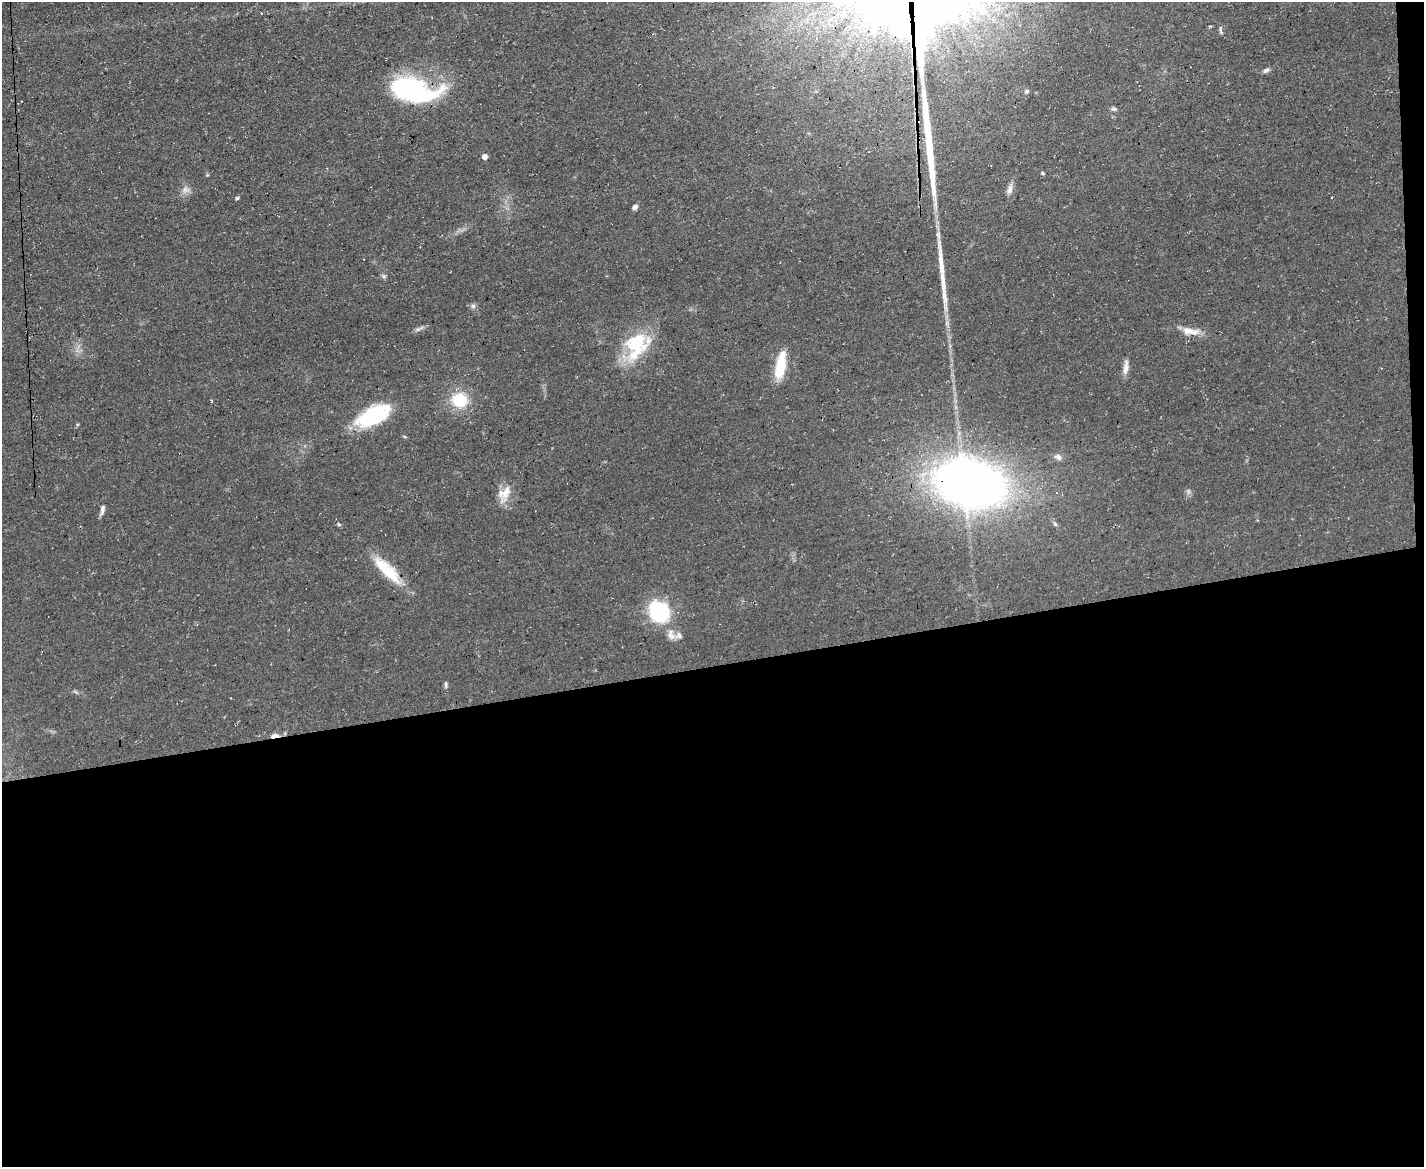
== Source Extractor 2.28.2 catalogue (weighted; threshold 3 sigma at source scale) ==
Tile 12 of 3 x 4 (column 3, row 4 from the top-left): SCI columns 2975-4396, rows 1-1165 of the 4641 x 4660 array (HDU 1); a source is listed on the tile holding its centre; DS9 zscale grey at full resolution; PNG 1426 x 1169 px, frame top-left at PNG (2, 2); no overlay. Shown black and unused: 44% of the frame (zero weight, under 3 of 4 exposures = <1% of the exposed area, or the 3 px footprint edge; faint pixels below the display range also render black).
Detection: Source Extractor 2.28.2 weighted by HDU 2 'WHT'; one run over the whole footprint, this tile lists its part. Background 0.0603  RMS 0.0071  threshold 0.0321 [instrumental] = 3 sigma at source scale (4.5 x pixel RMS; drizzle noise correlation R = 1.50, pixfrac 1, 0.05/0.05 arcsec/px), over >= 5 px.
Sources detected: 40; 2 too faint to see at this stretch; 2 inside a brighter object's white glare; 1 cosmic-ray / hot-pixel residue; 2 long thin detections or spike segments (spike, bleed or trail) — not listed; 1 inside a brighter listed object's ellipse — not listed separately; the other 32 listed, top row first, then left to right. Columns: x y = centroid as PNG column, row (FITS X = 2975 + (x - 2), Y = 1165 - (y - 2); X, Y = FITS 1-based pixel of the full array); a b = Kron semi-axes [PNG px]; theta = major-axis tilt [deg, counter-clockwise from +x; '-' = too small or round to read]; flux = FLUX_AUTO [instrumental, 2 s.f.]
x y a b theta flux
1210 26 4 4 - 0.83
1221 31 11 4 -74 1.5
1266 70 9 5 37 1.9
1027 91 6 5 - 1.4
417 94 53 33 -15 86
1113 109 8 5 -5 1.5
485 157 4 4 - 4.5
1042 173 4 3 - 0.81
1010 189 16 6 70 3.6
237 198 4 4 - 1
635 207 7 5 41 2.2
383 276 7 5 -10 1.4
944 296 48 6 -86 15
473 306 7 6 - 1.8
419 329 18 4 26 2.1
1190 331 25 10 -7 9.2
637 345 40 27 58 44
780 365 31 10 79 24
1126 367 21 6 84 4.7
459 400 20 19 - 24
212 401 4 3 - 0.8
373 416 37 17 27 56
1058 457 12 7 -17 3.1
970 483 63 42 -14 500
504 494 25 14 62 11
102 510 15 6 77 2.9
339 524 7 4 -21 1.1
387 570 44 13 -44 28
659 611 28 23 -48 45
679 635 10 8 33 2.8
446 685 9 4 86 1.4
275 736 10 4 7 5.5
Overlapping masked pixels (flux is a lower limit): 4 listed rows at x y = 417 94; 970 483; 387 570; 275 736